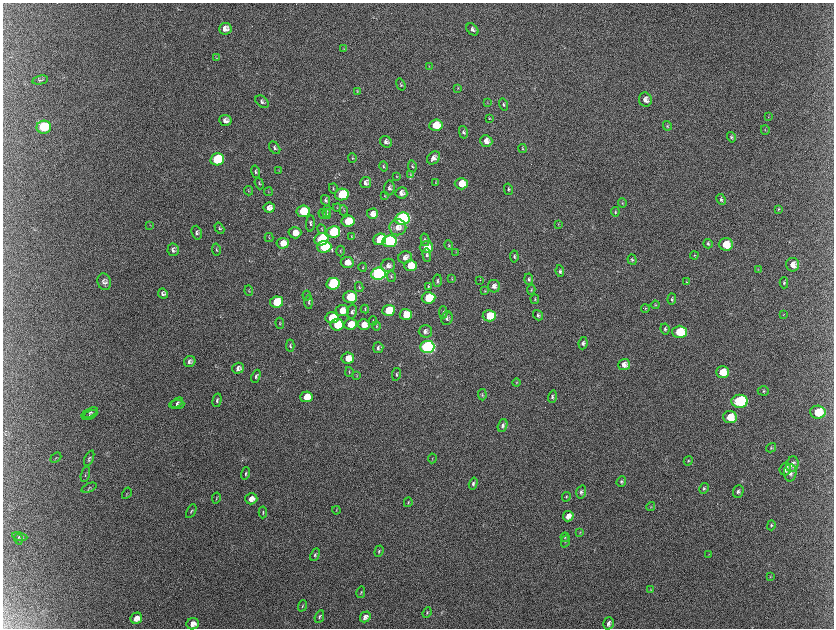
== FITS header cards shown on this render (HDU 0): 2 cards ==
NAXIS1  =                 1663 / length of data axis 1
NAXIS2  =                 1252 / length of data axis 2

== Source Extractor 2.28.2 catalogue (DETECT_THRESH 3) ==
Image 1663 x 1252 px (HDU 0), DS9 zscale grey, zoomed out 1/2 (1 PNG px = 2 x 2 image px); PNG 836 x 630 px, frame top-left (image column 1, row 1251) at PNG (3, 3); each listed source drawn as its Kron ellipse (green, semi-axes under 4 px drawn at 4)
Background 2220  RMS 34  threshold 103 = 3 sigma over >= 5 px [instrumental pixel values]
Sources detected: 227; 10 cannot appear on this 1/2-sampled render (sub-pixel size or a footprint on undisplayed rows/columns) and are neither listed nor drawn; the other 217 listed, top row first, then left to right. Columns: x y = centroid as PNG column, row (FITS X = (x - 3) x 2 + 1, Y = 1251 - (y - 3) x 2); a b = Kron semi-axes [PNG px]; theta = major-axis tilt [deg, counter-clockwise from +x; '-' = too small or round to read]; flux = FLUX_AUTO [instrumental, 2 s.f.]
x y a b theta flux
226 29 6 6 - 5.4e+04
473 29 7 5 -45 2.3e+04
344 49 4 3 - 4.7e+03
217 58 3 3 - 4.4e+03
430 66 3 3 - 4.1e+03
41 80 8 2 11 8.2e+03
401 85 6 3 -70 9.3e+03
458 88 3 3 - 4.6e+03
358 91 4 3 - 5.3e+03
646 100 7 6 - 4.3e+04
263 102 7 5 -38 1.9e+04
488 102 3 2 - 3.2e+03
504 105 6 4 -74 1.4e+04
769 117 3 2 - 3.1e+03
490 118 4 3 - 5.2e+03
226 120 6 5 - 3.5e+04
436 125 7 5 6 1.7e+05
668 126 5 4 - 9.2e+03
44 127 7 6 - 4.7e+05
766 130 5 3 - 5.8e+03
464 132 6 4 -78 1.5e+04
732 137 5 4 - 1.3e+04
487 141 6 5 - 5.3e+04
386 142 6 5 - 2.9e+04
275 148 7 5 -55 1.9e+04
523 149 4 3 - 7.0e+03
353 158 4 3 - 6.9e+03
434 158 7 5 44 3.9e+04
218 159 7 6 - 6.4e+05
384 166 5 3 - 7.9e+03
413 166 6 3 -82 7.7e+03
279 170 3 2 - 3.2e+03
256 172 6 4 -77 1.3e+04
411 174 4 3 - 6.5e+03
397 177 3 3 - 4.2e+03
260 183 6 3 -71 8.9e+03
366 183 5 5 - 2.9e+04
436 183 4 2 - 4.1e+03
462 184 6 5 - 1.3e+05
334 188 5 2 - 6.0e+03
390 188 7 5 83 2.3e+04
509 189 6 4 -77 1.2e+04
249 191 4 3 - 5.7e+03
269 192 4 2 - 4.2e+03
402 193 6 5 - 3.6e+04
342 194 7 6 - 4.8e+05
385 196 3 2 - 4.2e+03
721 199 6 4 -64 1.4e+04
326 200 5 4 - 1.6e+04
623 203 4 4 - 9.5e+03
270 208 5 5 - 5.0e+04
337 208 4 3 - 4.3e+03
779 209 4 3 - 5.8e+03
344 210 5 2 - 6.2e+03
304 211 7 5 7 3.4e+05
327 211 6 3 72 1.1e+04
616 212 4 3 - 9.1e+03
323 214 5 3 - 5.8e+03
327 214 5 4 - 9.3e+03
373 214 5 5 - 6.1e+04
403 219 7 6 - 1.9e+06
349 221 6 5 - 2.6e+05
311 223 8 4 87 1.7e+04
559 224 3 2 - 3.5e+03
150 225 3 2 - 2.7e+03
398 227 8 8 - 6.1e+04
220 228 6 3 -58 9.2e+03
322 229 5 3 - 6.5e+03
334 232 7 5 11 7.2e+05
197 233 7 5 -73 1.6e+04
295 233 6 5 - 6.9e+04
352 236 4 2 - 4.4e+03
269 238 5 2 - 4.4e+03
322 239 7 6 - 6.7e+05
380 239 6 5 - 2.6e+05
425 240 6 4 -77 1.4e+04
390 241 7 6 - 1.2e+06
283 243 6 5 - 9.3e+04
709 244 5 4 - 1.3e+04
726 244 7 6 - 1.6e+05
449 245 5 3 - 7.6e+03
325 247 7 6 - 4.6e+05
427 247 7 6 - 1.1e+05
217 249 6 3 -79 7.9e+03
174 250 6 5 - 2.1e+04
341 251 5 3 - 6.5e+03
456 252 3 2 - 3.6e+03
427 255 7 4 -87 1.7e+04
695 255 4 3 - 6.8e+03
515 256 6 4 -85 1.4e+04
406 257 7 6 - 4.4e+04
633 260 5 4 - 1.3e+04
348 262 6 5 - 6.9e+04
389 265 7 6 - 3.4e+04
793 265 7 6 - 5.8e+04
411 266 6 5 - 1.5e+05
363 267 4 2 - 6.7e+03
759 270 3 3 - 4.6e+03
560 271 6 4 -83 1.5e+04
379 274 7 6 - 3.2e+06
392 276 6 3 -80 9.4e+03
452 279 4 3 - 5.2e+03
529 279 5 4 - 1.3e+04
480 280 3 2 - 3.1e+03
438 281 6 4 86 1.4e+04
105 282 8 6 -72 2.6e+04
687 282 3 2 - 3.1e+03
784 283 6 3 89 9.5e+03
333 284 7 6 - 7.9e+05
429 286 4 2 - 5.4e+03
495 286 6 6 - 3.8e+04
360 287 5 2 - 6.2e+03
532 290 5 4 - 8.4e+03
249 291 5 3 - 6.4e+03
485 291 4 3 - 5.6e+03
163 293 5 4 - 2.0e+04
307 296 5 2 - 4.9e+03
351 297 7 6 - 3.0e+05
429 298 7 5 7 4.1e+05
535 299 5 3 - 6.4e+03
672 299 5 4 - 1.2e+04
277 302 6 5 - 3.2e+05
309 302 7 4 -90 1.2e+04
656 305 4 3 - 4.8e+03
646 308 4 3 - 6.8e+03
365 309 4 2 - 5.6e+03
343 310 6 5 - 9.9e+04
389 310 6 5 - 2.5e+05
352 312 7 5 80 1.9e+04
444 312 6 3 -88 9.4e+03
406 314 6 5 - 1.3e+05
784 314 3 2 - 3.8e+03
539 315 5 4 - 1.7e+04
490 316 6 5 - 2.0e+05
332 318 6 5 - 2.9e+05
447 318 7 5 80 2.4e+04
373 321 4 3 - 6.9e+03
280 323 5 3 - 7.8e+03
351 324 6 5 - 1.2e+05
338 325 6 5 - 2.5e+05
364 325 6 5 - 7.9e+04
377 326 4 3 - 6.1e+03
666 329 5 4 - 1.3e+04
426 331 6 6 - 2.9e+04
680 332 7 6 - 2.9e+05
583 343 6 4 81 2.1e+04
291 345 6 3 87 1.1e+04
428 347 7 6 - 2.6e+06
379 348 5 5 - 2.1e+04
348 358 6 5 - 1.1e+05
190 361 6 5 - 2.3e+04
625 365 6 5 - 4.9e+04
239 368 6 5 - 3.2e+04
350 372 5 3 - 6.6e+03
723 372 6 6 - 1.3e+05
397 374 6 4 79 1.3e+04
256 376 7 4 66 1.5e+04
357 376 3 2 - 3.8e+03
517 383 4 2 - 3.4e+03
764 391 6 4 -2 1.3e+04
483 395 6 3 -85 8.9e+03
307 397 6 5 - 1.3e+05
553 397 6 4 74 1.6e+04
217 400 7 3 78 1.5e+04
740 401 8 6 2 7.0e+05
177 403 7 3 32 1.2e+04
177 405 7 4 6 1.8e+04
818 412 8 6 -5 1.7e+05
90 413 9 4 25 1.1e+04
90 415 8 3 25 1.0e+04
730 417 7 6 - 1.6e+05
503 425 6 4 72 2.3e+04
771 448 5 4 - 1.1e+04
56 458 6 2 40 6.9e+03
90 458 8 3 65 1.1e+04
433 458 5 2 - 4.2e+03
689 461 5 3 - 7.6e+03
793 464 8 6 73 3.9e+04
786 469 6 5 - 3.6e+04
246 473 6 3 73 1.0e+04
791 473 8 6 89 3.6e+04
86 474 8 2 74 5.8e+03
622 481 5 4 - 1.4e+04
474 483 6 4 74 1.6e+04
89 488 8 3 22 9.0e+03
704 488 5 4 - 1.4e+04
582 492 6 4 73 1.8e+04
739 492 6 5 - 2.0e+04
127 493 6 3 59 6.7e+03
567 497 5 3 - 7.1e+03
217 498 5 2 - 4.7e+03
252 499 6 5 - 5.0e+04
409 502 5 2 - 7.0e+03
651 506 4 3 - 5.5e+03
337 510 4 2 - 3.3e+03
192 511 7 3 60 8.7e+03
263 512 6 2 86 6.6e+03
569 516 5 5 - 6.5e+04
772 525 5 4 - 1.1e+04
580 532 4 3 - 5.2e+03
20 536 8 3 -12 1.2e+04
565 537 5 3 - 7.6e+03
19 539 5 3 - 7.2e+03
566 541 7 4 69 1.1e+04
379 551 6 3 69 8.5e+03
709 554 3 2 - 2.9e+03
315 555 7 3 65 1.1e+04
771 576 3 2 - 4.2e+03
651 590 3 2 - 4.1e+03
361 592 6 3 76 7.8e+03
303 606 6 3 69 6.2e+03
428 613 5 3 - 8.8e+03
320 617 6 3 66 1.1e+04
366 617 6 5 - 3.3e+04
137 618 6 5 - 5.4e+04
609 623 6 5 - 2.8e+04
193 624 6 5 - 4.9e+04
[10 sub-pixel or undisplayed-footprint detections neither listed nor drawn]